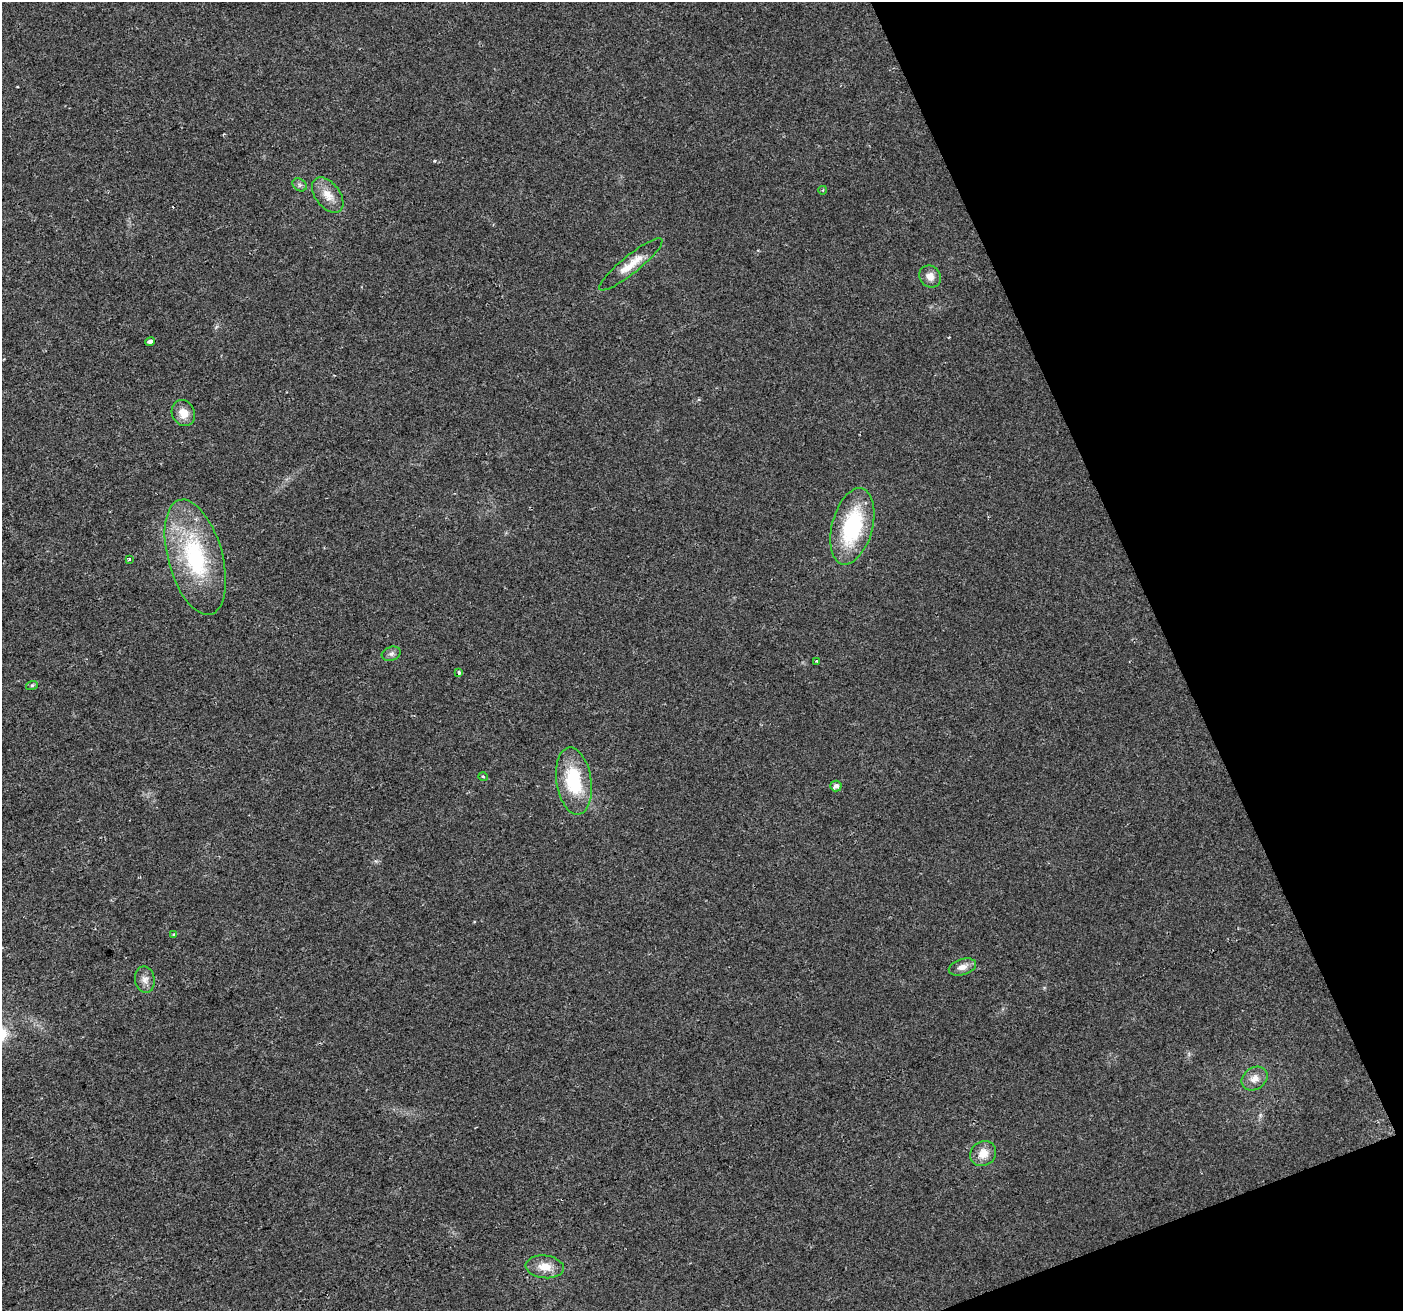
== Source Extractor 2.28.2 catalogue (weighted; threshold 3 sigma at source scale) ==
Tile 12 of 4 x 4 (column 4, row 3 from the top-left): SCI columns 4207-5607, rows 1451-2759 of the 5607 x 5461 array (HDU 1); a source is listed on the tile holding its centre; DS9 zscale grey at full resolution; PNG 1405 x 1313 px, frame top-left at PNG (2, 2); each listed source drawn as its Kron ellipse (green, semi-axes under 4 px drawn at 4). Shown black and unused: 19% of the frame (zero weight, under 2 of 3 exposures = <1% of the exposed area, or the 3 px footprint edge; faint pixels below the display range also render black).
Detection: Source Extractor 2.28.2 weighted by HDU 2 'WHT'; one run over the whole footprint, this tile lists its part. Background 0.0293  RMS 0.0063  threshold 0.0285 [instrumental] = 3 sigma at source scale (4.5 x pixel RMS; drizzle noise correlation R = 1.50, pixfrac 1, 0.0396/0.0396 arcsec/px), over >= 5 px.
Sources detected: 25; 2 cosmic-ray / hot-pixel residue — neither listed nor drawn; the other 23 listed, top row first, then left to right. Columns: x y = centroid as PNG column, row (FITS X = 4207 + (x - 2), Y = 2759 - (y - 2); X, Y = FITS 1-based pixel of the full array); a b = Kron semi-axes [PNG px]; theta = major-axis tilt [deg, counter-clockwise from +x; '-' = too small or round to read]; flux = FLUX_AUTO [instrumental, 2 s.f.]
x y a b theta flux
299 185 8 6 -36 1.6
823 190 4 3 - 0.52
328 195 20 12 -52 8.6
631 264 40 9 39 12
930 276 12 10 -50 5.1
150 342 5 3 - 3.4
183 413 13 11 -61 7.4
852 526 39 20 75 56
195 557 59 27 -74 70
129 559 3 3 - 0.78
391 654 10 7 20 2
817 661 3 3 - 1.2
459 672 3 3 - 2.4
32 685 6 4 19 0.92
483 777 5 4 - 0.84
574 781 34 17 -81 37
836 786 5 5 - 2.9
174 934 3 3 - 1.2
962 967 14 8 16 4.5
145 980 13 10 -81 4
1255 1079 14 11 34 5.9
983 1154 13 12 - 7.6
545 1267 19 11 -7 8.8